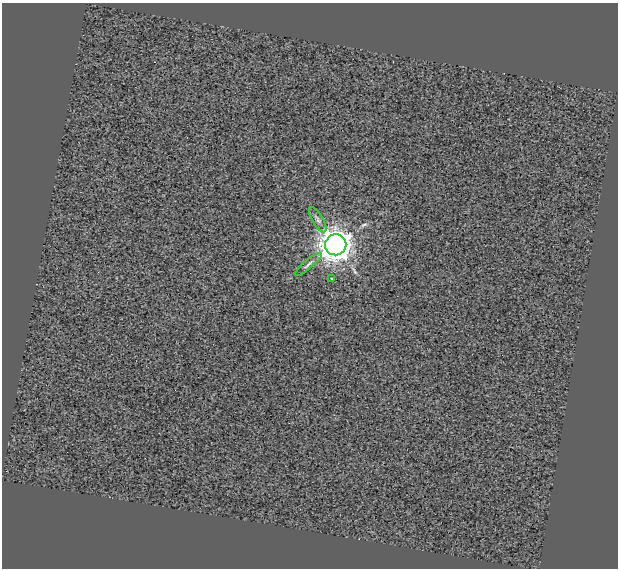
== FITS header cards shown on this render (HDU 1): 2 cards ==
NAXIS1  =                  616
NAXIS2  =                  566

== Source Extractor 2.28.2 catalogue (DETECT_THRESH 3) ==
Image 616 x 566 px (HDU 1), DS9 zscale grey, 1 PNG px = 1 image px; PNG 620 x 570 px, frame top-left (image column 1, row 566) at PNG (2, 3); each listed source drawn as its Kron ellipse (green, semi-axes under 4 px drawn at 4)
Background 0.432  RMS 7.6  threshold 22.9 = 3 sigma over >= 5 px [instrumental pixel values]
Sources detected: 4; all 4 listed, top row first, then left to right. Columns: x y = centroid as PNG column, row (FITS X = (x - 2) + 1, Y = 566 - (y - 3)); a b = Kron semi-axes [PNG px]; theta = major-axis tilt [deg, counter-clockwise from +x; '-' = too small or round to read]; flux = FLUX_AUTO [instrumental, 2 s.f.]
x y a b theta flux
318 220 14 5 -60 1900
336 245 10 10 - 880000
308 264 17 4 40 1800
332 278 3 3 - 780